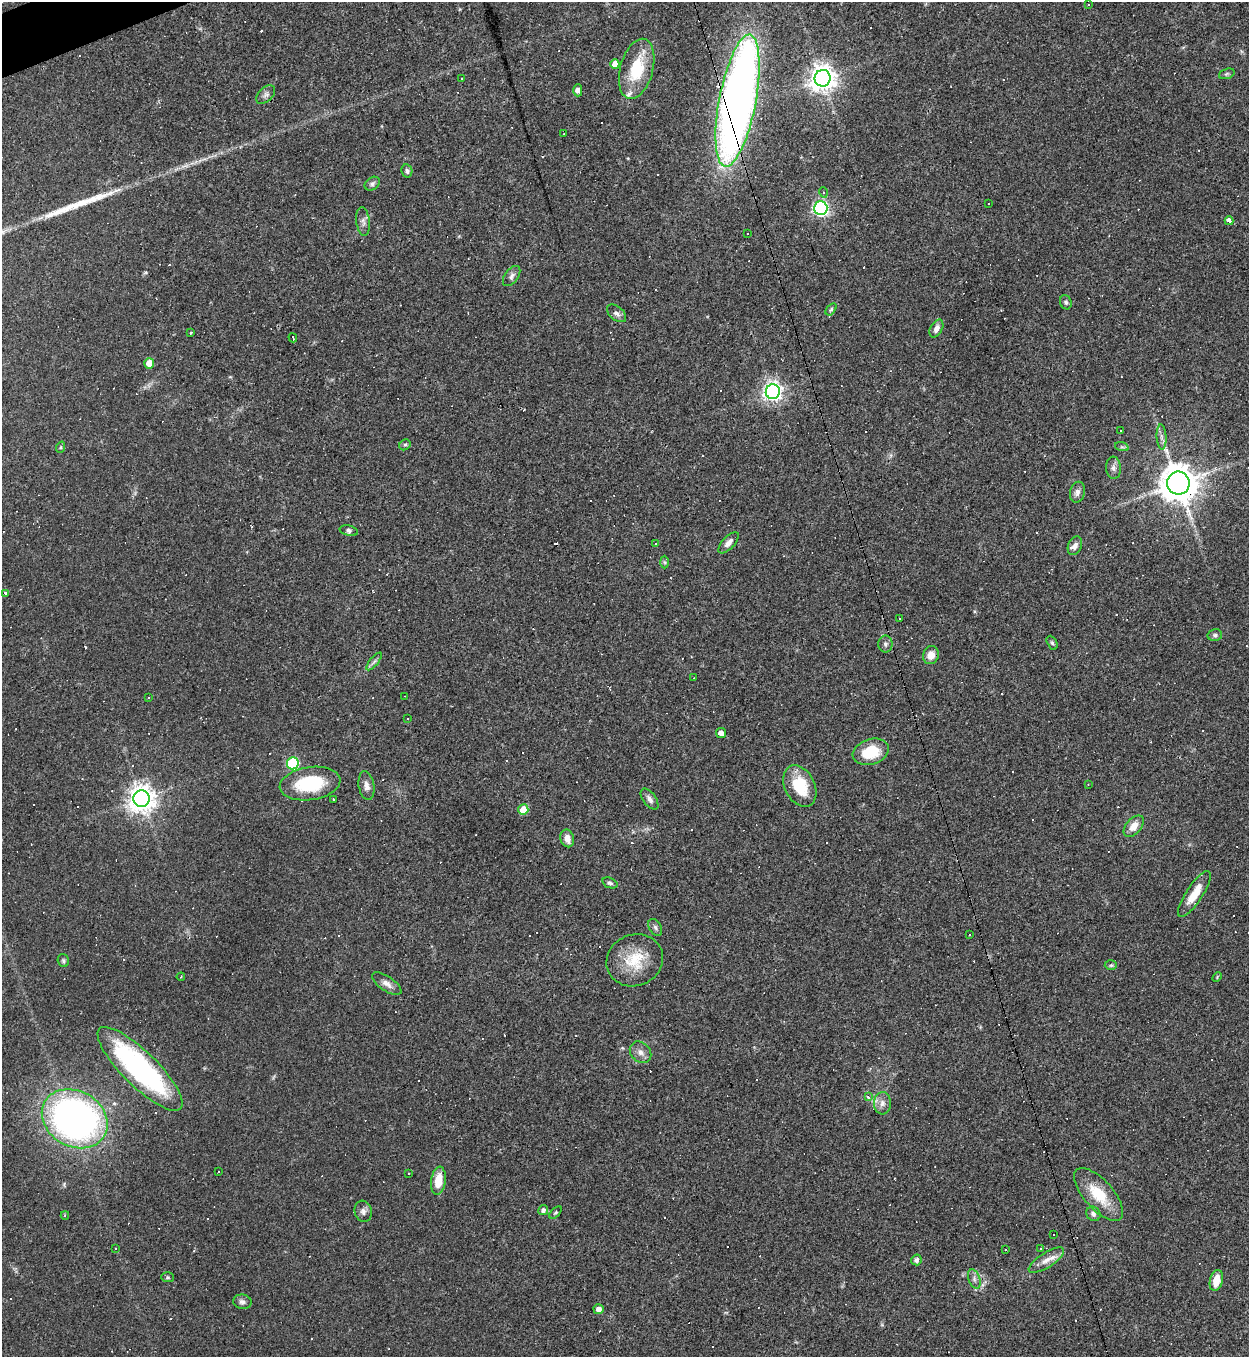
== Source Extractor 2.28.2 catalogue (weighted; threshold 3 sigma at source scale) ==
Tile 11 of 4 x 4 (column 3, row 3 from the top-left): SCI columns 2641-3887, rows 1356-2710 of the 5407 x 5421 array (HDU 1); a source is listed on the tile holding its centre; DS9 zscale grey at full resolution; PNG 1251 x 1359 px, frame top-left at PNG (2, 2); each listed source drawn as its Kron ellipse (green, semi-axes under 4 px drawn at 4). Shown black and unused: <1% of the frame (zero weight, under 3 of 4 exposures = <1% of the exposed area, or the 3 px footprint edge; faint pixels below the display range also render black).
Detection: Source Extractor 2.28.2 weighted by HDU 2 'WHT'; one run over the whole footprint, this tile lists its part. Background 0.0443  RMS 0.0046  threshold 0.0209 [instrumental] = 3 sigma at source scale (4.5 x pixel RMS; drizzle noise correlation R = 1.50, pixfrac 1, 0.05/0.05 arcsec/px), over >= 5 px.
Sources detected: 197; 94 cosmic-ray / hot-pixel residue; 1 long thin detection or spike segment (spike, bleed or trail) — neither listed nor drawn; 3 inside a brighter listed object's ellipse — not listed separately; the other 99 listed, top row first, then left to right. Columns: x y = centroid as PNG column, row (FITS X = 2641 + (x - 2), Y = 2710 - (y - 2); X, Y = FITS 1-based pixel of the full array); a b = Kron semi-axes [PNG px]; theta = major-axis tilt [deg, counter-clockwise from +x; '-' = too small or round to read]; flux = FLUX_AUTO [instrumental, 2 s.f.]
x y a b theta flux
1088 4 3 2 - 0.45
615 64 5 4 - 4.3
637 69 31 16 75 20
1227 74 8 5 20 0.84
461 78 3 3 - 1.1
823 78 8 8 - 530
578 90 6 4 90 3
266 95 11 7 45 1.8
738 101 67 18 79 420
564 134 3 2 - 0.51
407 171 6 5 - 1.2
372 184 8 6 34 1.3
823 192 5 3 - 0.49
989 204 3 3 - 4.7
821 208 7 6 - 130
363 221 14 7 -83 2
1229 221 4 3 - 12
747 234 2 2 - 0.39
512 276 11 6 53 1.7
1066 302 7 5 -71 0.98
831 309 7 4 54 0.75
616 313 11 6 -39 1.9
936 329 9 6 61 2.3
190 333 3 3 - 2.5
293 338 5 2 - 0.95
149 363 5 5 - 5.9
773 392 7 7 - 240
1121 430 2 2 - 0.38
1161 437 12 5 -86 2
405 445 6 5 - 0.84
61 447 6 3 71 0.54
1122 447 7 4 -18 0.83
1113 468 11 7 -86 2.1
1178 483 11 11 - 1100
1077 492 10 7 79 2.2
349 531 9 5 -15 1.3
655 543 3 3 - 8.8
728 543 13 6 46 2.3
1075 546 10 6 67 2.2
665 562 6 4 -88 0.7
5 594 4 3 - 1.6
900 619 3 3 - 1.3
1215 635 7 6 - 1.1
1052 643 7 5 -63 0.83
885 644 8 7 - 1.4
931 655 9 7 65 4.3
374 661 11 3 50 1.2
694 678 3 2 - 0.26
405 696 2 2 - 0.36
149 697 3 2 - 0.36
408 719 3 2 - 0.79
721 733 5 5 - 2.8
871 752 18 12 18 16
293 763 6 6 - 46
310 784 30 16 8 28
366 785 14 8 -80 2.6
1088 785 4 2 - 0.31
800 786 22 15 -63 17
142 799 8 8 - 530
649 799 12 6 -53 2
333 800 3 3 - 1.1
523 810 5 5 - 9
1134 826 12 7 48 4.6
567 838 9 6 -77 3.6
610 883 8 5 -22 0.99
1194 894 27 8 57 8.4
655 927 9 6 -59 1.3
970 934 3 2 - 0.48
635 960 29 25 23 17
63 961 6 5 - 0.85
1111 965 6 5 - 0.74
181 977 4 3 - 0.56
1217 977 5 3 - 0.45
387 984 17 7 -34 3
641 1052 12 9 -44 2.9
140 1069 57 17 -44 92
868 1097 4 4 - 1.1
882 1103 11 8 87 2.8
75 1119 34 27 -30 210
218 1171 3 3 - 2.2
408 1173 3 2 - 0.41
438 1181 14 7 82 8.8
1099 1194 33 14 -48 15
543 1210 5 5 - 1.4
363 1211 11 8 -75 2.1
555 1213 7 4 44 0.61
1093 1214 8 6 -50 1.5
65 1215 4 3 - 0.53
1054 1235 3 3 - 2.6
115 1248 3 3 - 1
1041 1248 3 2 - 0.48
1006 1250 2 2 - 0.4
916 1260 5 5 - 1.6
1046 1260 20 7 33 4.2
168 1277 6 5 - 0.74
974 1279 10 5 -70 1.7
1216 1280 11 6 77 7.4
242 1302 9 7 -10 1.6
599 1309 5 5 - 2.6
Overlapping masked pixels (flux is a lower limit): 2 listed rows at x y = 738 101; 1178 483